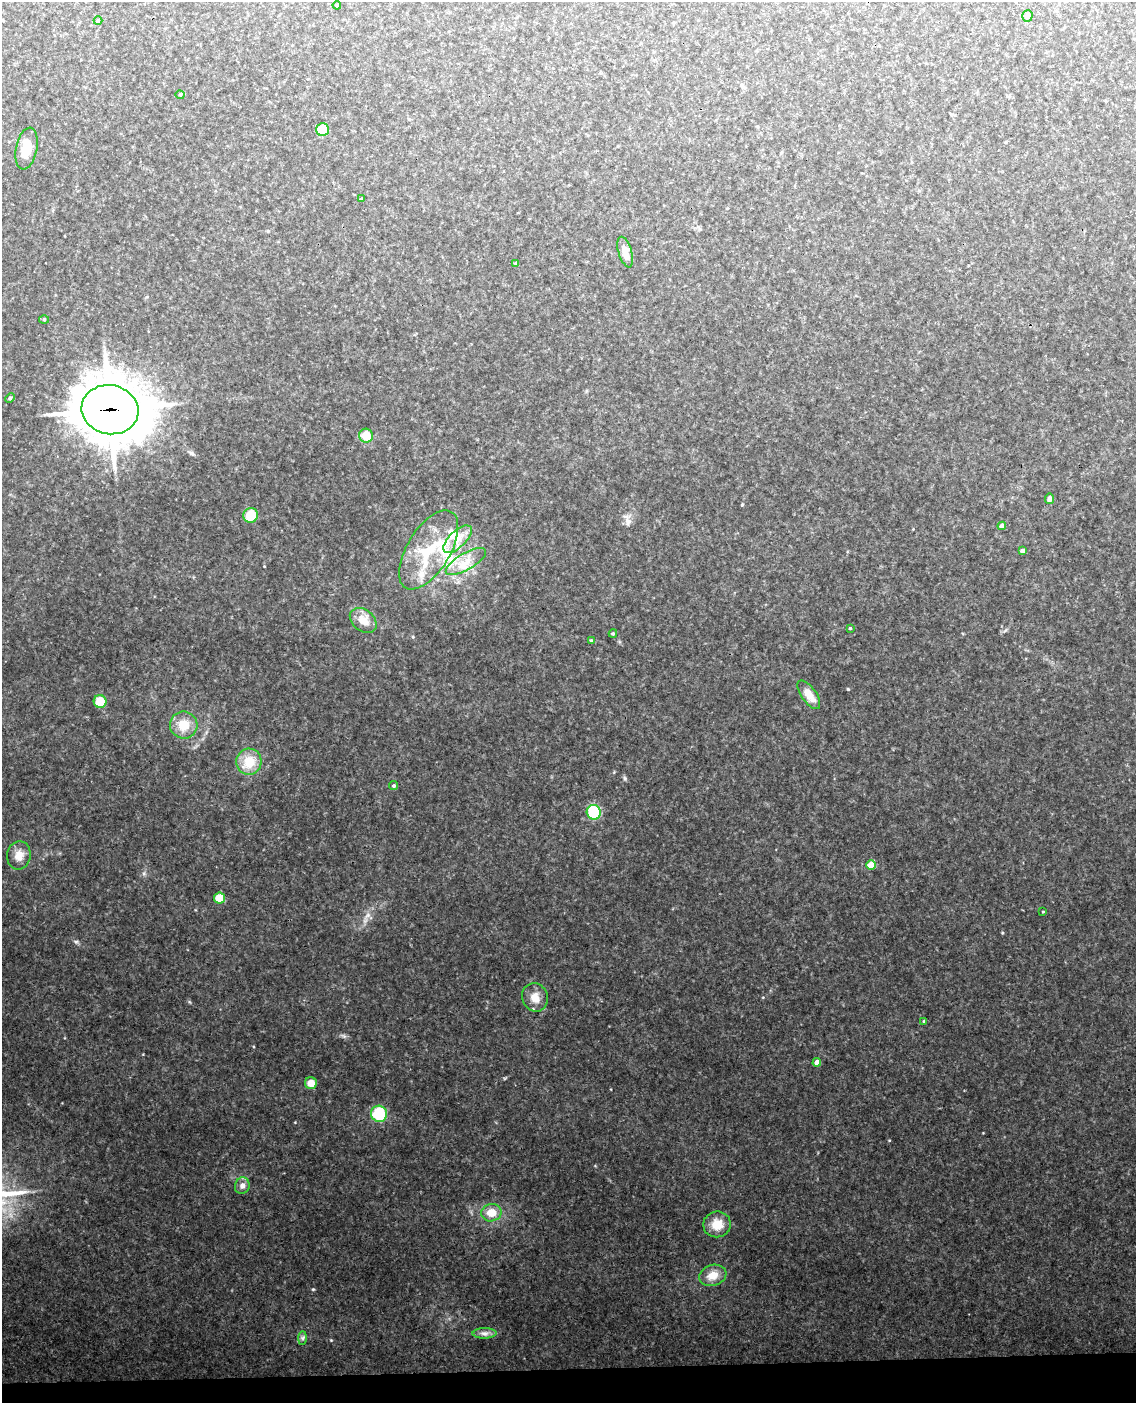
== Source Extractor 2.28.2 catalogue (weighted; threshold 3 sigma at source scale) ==
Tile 10 of 4 x 3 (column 2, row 3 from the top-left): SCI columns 1194-2327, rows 243-1643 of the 4654 x 4584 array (HDU 1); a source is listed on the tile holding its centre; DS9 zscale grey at full resolution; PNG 1138 x 1405 px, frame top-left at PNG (2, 2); each listed source drawn as its Kron ellipse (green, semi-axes under 4 px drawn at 4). Shown black and unused: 2% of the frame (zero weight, under 3 of 4 exposures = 6% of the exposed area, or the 3 px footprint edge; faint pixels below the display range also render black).
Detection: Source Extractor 2.28.2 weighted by HDU 2 'WHT'; one run over the whole footprint, this tile lists its part. Background 0.153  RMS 0.0097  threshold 0.0435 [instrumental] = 3 sigma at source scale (4.5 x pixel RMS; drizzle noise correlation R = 1.50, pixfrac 1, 0.05/0.05 arcsec/px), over >= 5 px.
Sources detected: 48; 3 inside a brighter listed object's ellipse — not listed separately; the other 45 listed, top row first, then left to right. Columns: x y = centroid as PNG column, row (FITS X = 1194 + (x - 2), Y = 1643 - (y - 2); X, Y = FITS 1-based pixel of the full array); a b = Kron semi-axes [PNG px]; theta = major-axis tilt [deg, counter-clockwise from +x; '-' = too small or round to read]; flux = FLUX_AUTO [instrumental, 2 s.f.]
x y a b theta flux
337 5 4 3 - 1
1027 16 6 5 - 2.6
98 21 4 4 - 0.97
180 95 4 4 - 0.94
322 130 6 6 - 18
27 148 21 10 78 13
361 199 3 3 - 0.79
625 252 16 6 -73 7.1
516 263 4 4 - 0.96
44 319 5 3 - 0.98
10 398 5 3 - 0.96
110 410 28 24 -12 3400
366 436 7 7 - 14
1049 499 5 4 - 3
251 515 7 7 - 18
1002 526 4 4 - 5.2
458 539 18 8 44 11
429 550 44 21 59 49
1022 551 4 4 - 3.4
466 562 22 8 30 13
363 620 15 10 -38 10
850 628 3 3 - 0.9
613 633 4 4 - 1.1
591 640 4 3 - 0.98
809 695 17 7 -55 10
100 701 6 6 - 17
184 725 14 13 - 15
249 762 13 12 - 17
394 786 4 4 - 1.3
594 812 7 7 - 44
19 855 14 12 80 8.9
871 865 4 4 - 18
219 898 5 5 - 19
1043 912 4 2 - 0.63
535 997 14 12 -68 9.7
924 1021 4 3 - 0.98
817 1062 4 4 - 7.4
311 1083 6 6 - 9
379 1114 8 8 - 41
242 1186 8 7 - 4.6
491 1213 10 8 10 13
717 1224 14 13 - 13
713 1275 14 10 18 9.8
485 1333 12 5 2 3.6
303 1338 7 4 89 1.7
Overlapping masked pixels (flux is a lower limit): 1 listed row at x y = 110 410
Unlisted compact peaks at least as high as the median listed source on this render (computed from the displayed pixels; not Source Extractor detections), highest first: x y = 313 1289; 331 1340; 76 942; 848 689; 625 778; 889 1140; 344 1036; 1002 933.